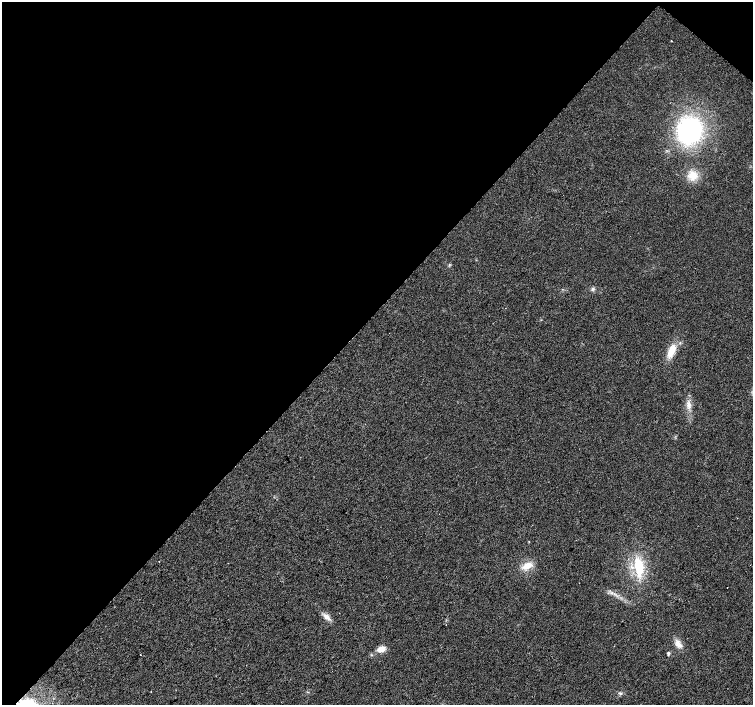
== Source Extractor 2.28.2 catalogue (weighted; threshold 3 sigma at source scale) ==
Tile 2 of 4 x 4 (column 2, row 1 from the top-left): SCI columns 1507-3008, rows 4454-5859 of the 6013 x 6028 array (HDU 1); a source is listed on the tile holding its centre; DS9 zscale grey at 2 x 2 block average (1 PNG px = mean of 2 x 2 image px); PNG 755 x 707 px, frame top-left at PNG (2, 2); no overlay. Shown black and unused: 46% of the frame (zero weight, under 2 of 3 exposures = <1% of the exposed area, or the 3 px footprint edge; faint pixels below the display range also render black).
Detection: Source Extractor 2.28.2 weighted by HDU 2 'WHT'; one run over the whole footprint, this tile lists its part. Background 0.0219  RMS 0.0061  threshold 0.0273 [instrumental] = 3 sigma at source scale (4.5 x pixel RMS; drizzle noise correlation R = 1.50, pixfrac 1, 0.0396/0.0396 arcsec/px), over >= 5 px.
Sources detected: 18; all 18 listed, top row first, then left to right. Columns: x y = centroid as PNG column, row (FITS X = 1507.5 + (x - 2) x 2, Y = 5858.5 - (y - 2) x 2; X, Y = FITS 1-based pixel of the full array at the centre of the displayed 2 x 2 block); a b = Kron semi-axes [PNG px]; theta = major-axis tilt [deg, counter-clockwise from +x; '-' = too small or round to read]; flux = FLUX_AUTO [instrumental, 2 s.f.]
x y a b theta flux
671 41 2 2 - 1
689 130 27 24 58 190
693 175 9 9 - 20
593 289 5 4 - 2.7
671 351 14 6 66 24
688 405 11 6 -85 8.6
159 561 2 2 - 0.57
527 566 12 7 27 16
638 567 25 11 -80 47
727 587 2 2 - 1.8
612 593 4 3 - 2.7
327 617 11 5 -43 8.3
678 643 12 6 -56 9.7
381 649 7 5 14 15
668 653 4 2 - 3.2
140 655 2 2 - 1.2
151 691 2 2 - 0.54
620 693 5 3 - 2.2
Diffuse or blended objects may show on this block-average render without a row.